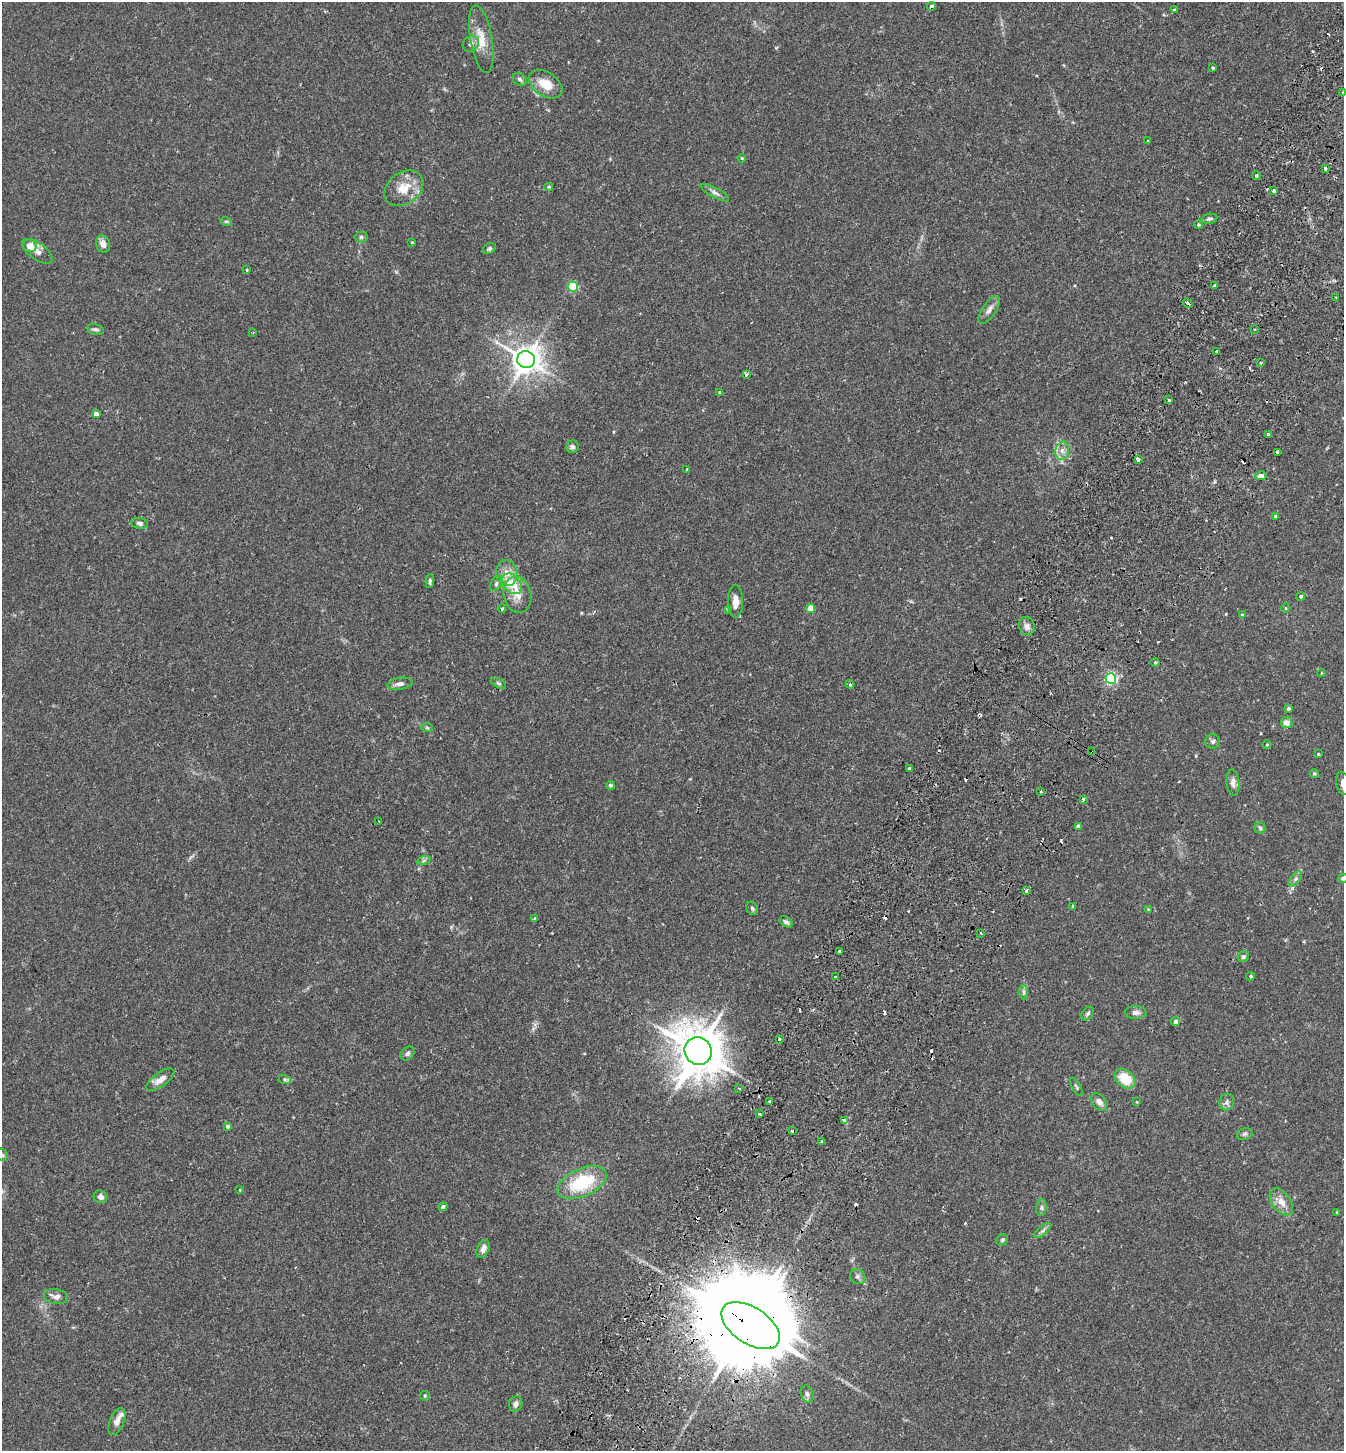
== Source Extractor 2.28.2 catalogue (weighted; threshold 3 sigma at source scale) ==
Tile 10 of 4 x 4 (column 2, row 3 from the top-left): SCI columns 1541-2882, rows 1481-2929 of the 5900 x 5859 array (HDU 1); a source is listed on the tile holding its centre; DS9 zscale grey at full resolution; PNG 1346 x 1453 px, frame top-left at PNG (2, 2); each listed source drawn as its Kron ellipse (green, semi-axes under 4 px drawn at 4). Shown black and unused: <1% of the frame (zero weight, under 2 of 3 exposures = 3% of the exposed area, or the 3 px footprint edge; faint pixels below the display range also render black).
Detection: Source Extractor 2.28.2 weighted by HDU 2 'WHT'; one run over the whole footprint, this tile lists its part. Background 0.0281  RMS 0.0045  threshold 0.0201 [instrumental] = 3 sigma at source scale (4.5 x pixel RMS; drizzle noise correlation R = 1.50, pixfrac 1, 0.05/0.05 arcsec/px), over >= 5 px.
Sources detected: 153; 1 inside a brighter object's white glare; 10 cosmic-ray / hot-pixel residue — neither listed nor drawn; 2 inside a brighter listed object's ellipse — not listed separately; the other 140 listed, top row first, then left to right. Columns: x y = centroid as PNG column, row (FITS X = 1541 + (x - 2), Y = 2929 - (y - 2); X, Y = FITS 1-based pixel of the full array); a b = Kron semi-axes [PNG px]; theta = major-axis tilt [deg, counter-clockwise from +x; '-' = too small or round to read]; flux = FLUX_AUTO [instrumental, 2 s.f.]
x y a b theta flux
931 6 4 3 - 1.2
1174 10 3 3 - 0.43
481 39 35 11 -80 7.9
471 44 8 7 - 2
1213 68 4 3 - 0.6
520 79 7 6 - 1.1
546 84 18 12 -34 8.3
1343 92 3 3 - 0.69
1148 141 3 3 - 0.5
742 158 4 3 - 0.5
1325 168 3 3 - 2
1256 175 4 4 - 0.59
549 187 4 4 - 0.58
404 188 21 15 37 8.5
1274 191 3 3 - 2.2
715 193 16 5 -28 1.8
1209 219 8 5 11 1
226 221 6 3 -18 0.58
1198 225 4 4 - 0.53
361 237 6 5 - 0.88
412 242 3 3 - 0.39
103 244 9 7 -73 2.7
30 246 7 6 - 4.1
489 249 7 5 33 0.8
37 251 18 8 -36 2.9
247 270 3 3 - 0.38
1215 286 3 3 - 0.54
573 287 5 5 - 30
1336 297 3 2 - 0.42
1188 303 5 3 - 3.5
989 310 16 7 56 2.3
96 329 8 5 -12 1
1254 329 3 3 - 0.67
253 332 3 2 - 0.31
1216 351 3 2 - 0.44
526 360 9 8 - 600
1261 363 3 3 - 0.77
746 374 3 3 - 1.8
720 392 3 3 - 0.62
1168 400 3 3 - 1.2
96 414 4 4 - 2.3
1268 434 3 3 - 1
572 447 6 6 - 1.4
1062 451 9 7 77 2.3
1278 452 4 3 - 3.3
1138 459 4 3 - 2.9
687 469 3 3 - 0.38
1261 476 6 4 2 1.2
1276 516 3 3 - 0.85
140 523 8 5 -9 1.3
507 573 13 10 -80 4.3
430 581 7 4 86 0.81
496 583 8 5 64 0.97
512 584 12 8 -46 8.6
517 595 18 13 -79 5.6
1301 596 4 4 - 0.82
735 601 16 7 -90 3.4
502 608 4 3 - 0.72
811 608 4 4 - 5.6
1286 608 5 3 - 0.44
728 610 3 3 - 0.79
1242 615 4 4 - 0.81
1027 626 9 7 -71 1.9
1155 662 5 3 - 0.56
1321 673 4 2 - 0.29
1111 678 5 5 - 58
498 683 8 4 -27 0.75
400 684 12 6 10 1.8
850 684 4 4 - 0.58
1288 708 4 4 - 0.82
1287 723 6 5 - 2.9
427 727 6 4 -2 0.59
1213 741 7 7 - 1.2
1267 745 4 4 - 0.5
1092 752 3 2 - 0.65
1318 754 3 3 - 0.55
909 768 3 2 - 0.46
1314 773 4 4 - 0.66
1233 783 13 6 -85 2.2
1343 783 12 7 -79 2.6
610 785 4 4 - 1
1040 792 3 2 - 0.66
1083 799 3 2 - 0.84
379 822 3 2 - 0.32
1078 826 4 4 - 1.8
1260 828 5 5 - 0.75
424 860 7 4 19 0.86
1343 878 5 4 - 1.5
1295 879 9 4 54 1.2
1026 891 4 4 - 1.2
1073 906 3 3 - 0.59
752 908 7 5 -57 0.84
1148 909 4 4 - 0.35
534 919 4 3 - 1.4
786 922 7 4 -36 1
981 933 3 2 - 0.76
839 951 3 3 - 0.89
1243 956 6 5 - 1.2
1251 976 4 4 - 0.59
835 977 3 3 - 1.2
1024 992 7 4 -89 0.97
1136 1013 11 6 -3 1.7
1088 1014 8 5 50 0.89
1176 1021 4 4 - 1.3
779 1039 3 3 - 1.2
698 1051 14 13 - 1700
407 1053 8 6 47 1.1
285 1079 6 4 -17 0.68
1125 1079 12 8 -41 10
160 1080 16 7 36 3.9
1077 1087 10 3 -60 0.6
739 1088 3 2 - 0.67
769 1102 3 3 - 1.5
1099 1102 10 6 -50 2
1137 1102 4 3 - 0.31
1227 1102 8 7 - 1.5
759 1114 3 2 - 0.49
844 1121 4 3 - 3
227 1126 4 4 - 0.85
792 1131 3 3 - 0.84
1245 1134 8 6 17 0.94
822 1142 3 3 - 1.5
2 1155 6 5 - 0.9
582 1183 26 14 23 23
240 1190 3 2 - 0.29
100 1197 7 6 - 2
1281 1202 15 9 -53 4.4
443 1207 4 4 - 1.3
1041 1208 8 5 85 0.92
1337 1212 3 2 - 0.31
1043 1231 10 4 39 1.1
1002 1240 6 5 - 0.91
483 1249 9 6 66 2.1
858 1277 8 7 - 1.2
56 1297 12 7 -8 2.5
751 1326 33 18 -33 9200
807 1394 9 6 -70 1.5
425 1396 5 4 - 0.49
516 1404 8 6 70 1.6
117 1422 14 7 68 2.7
Overlapping masked pixels (flux is a lower limit): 4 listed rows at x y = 931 6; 1278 452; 1092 752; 751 1326
Isophote crosses this tile's border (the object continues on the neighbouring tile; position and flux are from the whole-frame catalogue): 4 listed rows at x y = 1343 92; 1343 783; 1343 878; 2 1155